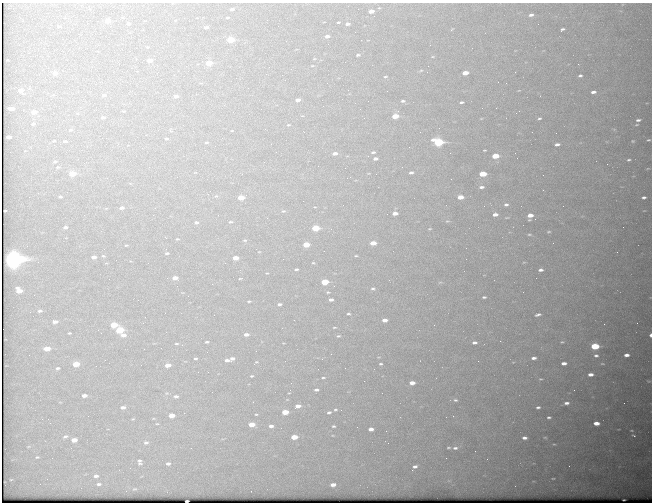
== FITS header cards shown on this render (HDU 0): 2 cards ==
NAXIS1  =                  650 / Width of table row in bytes
NAXIS2  =                  500 / Number of rows in table

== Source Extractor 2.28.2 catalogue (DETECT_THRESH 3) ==
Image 650 x 500 px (HDU 0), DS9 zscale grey, 1 PNG px = 1 image px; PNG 654 x 504 px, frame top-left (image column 1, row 500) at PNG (2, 3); no overlay
Background 610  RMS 3.2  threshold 9.55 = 3 sigma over >= 5 px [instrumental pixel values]
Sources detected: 220; all 220 listed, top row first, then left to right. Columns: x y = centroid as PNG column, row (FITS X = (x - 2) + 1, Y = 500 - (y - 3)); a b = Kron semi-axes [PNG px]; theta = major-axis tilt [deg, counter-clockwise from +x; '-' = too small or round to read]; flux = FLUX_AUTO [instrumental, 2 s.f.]
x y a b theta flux
232 9 4 3 - 550
371 11 5 3 - 1500
531 15 6 4 7 680
227 17 3 2 - 220
108 21 5 4 - 2100
338 22 3 2 - 200
128 24 4 3 - 500
347 24 4 3 - 650
59 26 4 3 - 250
206 27 4 3 - 470
452 29 5 3 - 170
562 29 4 3 - 390
327 36 4 3 - 730
231 40 5 4 - 7900
200 44 2 2 - 89
19 45 2 2 - 120
430 45 3 2 - 230
358 55 5 3 - 330
149 60 5 3 - 1600
209 63 5 4 - 4400
312 66 4 2 - 150
421 70 6 4 3 260
55 73 5 3 - 1300
465 73 5 3 - 2300
266 74 2 2 - 230
580 76 4 3 - 370
385 77 6 4 6 260
20 90 4 3 - 770
593 92 6 4 5 770
67 93 2 2 - 130
104 95 6 4 1 420
176 96 5 3 - 640
298 100 5 3 - 920
403 101 6 4 0 440
461 102 4 3 - 370
323 106 2 2 - 220
11 109 5 3 - 1300
23 111 2 2 - 150
124 111 3 3 - 180
34 112 5 3 - 1300
395 116 5 4 - 4300
103 117 5 4 - 480
539 118 3 2 - 230
638 120 6 3 6 460
33 124 5 4 - 410
288 125 5 3 - 210
439 128 2 2 - 95
70 130 6 4 14 340
9 137 4 3 - 1100
106 138 2 2 - 110
166 139 4 3 - 240
649 140 3 2 - 200
54 141 4 3 - 160
65 141 5 4 - 470
633 141 4 3 - 170
206 142 4 3 - 180
438 142 6 4 -10 19000
557 144 5 3 - 660
142 148 2 2 - 890
484 150 3 2 - 190
373 152 4 2 - 300
335 153 5 3 - 940
368 156 2 2 - 100
495 156 5 4 - 5300
375 159 4 3 - 710
629 160 3 2 - 260
55 162 6 5 - 350
264 162 2 2 - 110
607 164 2 2 - 330
58 167 7 4 9 380
345 168 2 2 - 93
411 173 4 3 - 480
72 174 5 4 - 4700
483 174 5 4 - 6900
481 187 6 4 4 630
246 195 4 3 - 230
216 196 6 5 - 370
60 197 5 4 - 330
460 197 5 3 - 3000
644 197 4 3 - 440
241 198 5 4 - 3900
506 204 6 4 1 530
122 208 4 3 - 570
5 211 3 2 - 200
283 211 6 5 - 350
395 213 5 3 - 1400
495 214 5 4 - 1200
218 215 3 2 - 200
530 215 5 3 - 1900
535 219 2 2 - 120
447 221 6 4 0 250
196 222 6 4 9 510
230 222 6 5 - 390
65 227 6 4 10 570
623 227 2 2 - 350
315 228 5 4 - 8300
430 229 5 3 - 170
549 232 4 2 - 190
529 235 5 3 - 220
245 240 6 5 - 340
373 243 5 3 - 2500
306 244 5 4 - 4000
126 245 4 3 - 170
259 252 5 3 - 160
167 253 4 3 - 300
103 256 5 4 - 270
356 256 3 2 - 150
94 257 5 4 - 1000
236 258 5 3 - 2500
13 259 8 7 - 92000
524 262 5 3 - 170
313 263 5 3 - 180
296 269 4 3 - 340
541 270 5 3 - 700
267 273 4 3 - 160
175 278 5 3 - 1800
240 279 4 2 - 180
325 282 5 4 - 6200
440 282 6 4 18 280
373 288 5 3 - 280
19 291 6 4 -26 2400
484 297 4 3 - 310
331 300 4 3 - 590
249 301 4 3 - 250
279 304 4 3 - 500
40 311 6 4 6 490
165 313 2 2 - 110
348 314 3 2 - 280
538 315 8 4 14 540
384 320 5 3 - 1300
55 322 7 4 4 850
604 324 2 2 - 450
114 325 5 4 - 5600
334 327 4 2 - 180
120 330 5 4 - 8900
69 333 3 3 - 220
246 334 5 3 - 890
123 335 7 5 0 1100
650 335 3 2 - 880
338 336 5 4 - 250
500 341 2 2 - 130
207 342 4 3 - 270
474 342 6 4 1 690
562 342 5 4 - 240
176 344 6 3 0 220
595 346 5 4 - 11000
47 349 5 4 - 2600
331 354 2 2 - 350
596 355 6 4 -1 500
626 355 5 3 - 970
195 358 3 3 - 290
232 358 5 4 - 570
534 358 5 3 - 760
227 360 6 3 0 690
478 361 3 2 - 360
256 362 4 3 - 160
564 363 5 3 - 1000
76 364 5 4 - 3900
381 364 4 3 - 260
602 364 6 3 -8 200
141 365 2 2 - 140
168 365 5 3 - 1900
58 368 5 4 - 360
208 372 2 2 - 130
590 374 5 3 - 1100
252 376 3 2 - 190
323 378 5 2 - 230
541 379 5 4 - 250
291 383 3 2 - 170
412 383 5 3 - 1700
316 390 4 3 - 450
574 390 2 2 - 120
84 395 5 3 - 880
176 396 6 4 -2 490
455 400 5 4 - 290
253 402 2 2 - 150
566 403 7 5 5 860
298 406 5 3 - 1500
123 407 5 3 - 630
538 407 6 4 13 480
335 410 6 5 - 360
285 412 5 4 - 3900
329 412 5 4 - 400
184 413 3 2 - 180
256 414 3 2 - 150
172 415 5 4 - 2300
453 416 2 2 - 130
549 417 5 4 - 410
42 419 3 2 - 300
133 419 3 3 - 380
596 423 5 3 - 2000
157 424 4 3 - 160
252 424 5 4 - 3000
271 426 4 3 - 640
333 426 5 3 - 300
371 429 5 3 - 1100
386 431 2 2 - 570
634 435 3 2 - 180
65 436 7 4 22 490
294 437 5 4 - 3500
545 437 5 3 - 200
524 438 5 3 - 710
74 440 5 4 - 1900
146 442 6 5 - 510
554 444 5 3 - 210
28 447 5 3 - 220
448 448 4 2 - 210
455 448 6 4 -3 420
475 451 2 2 - 430
37 457 6 4 3 320
140 462 7 4 -80 520
168 463 4 3 - 530
415 466 4 3 - 480
96 476 6 5 - 720
553 478 3 2 - 150
11 480 4 3 - 140
98 484 7 4 1 480
333 485 5 3 - 1100
134 489 6 3 0 230
187 501 3 2 - 580
At the frame edge (FLAGS 8, measured only in part): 2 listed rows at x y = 650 335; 187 501